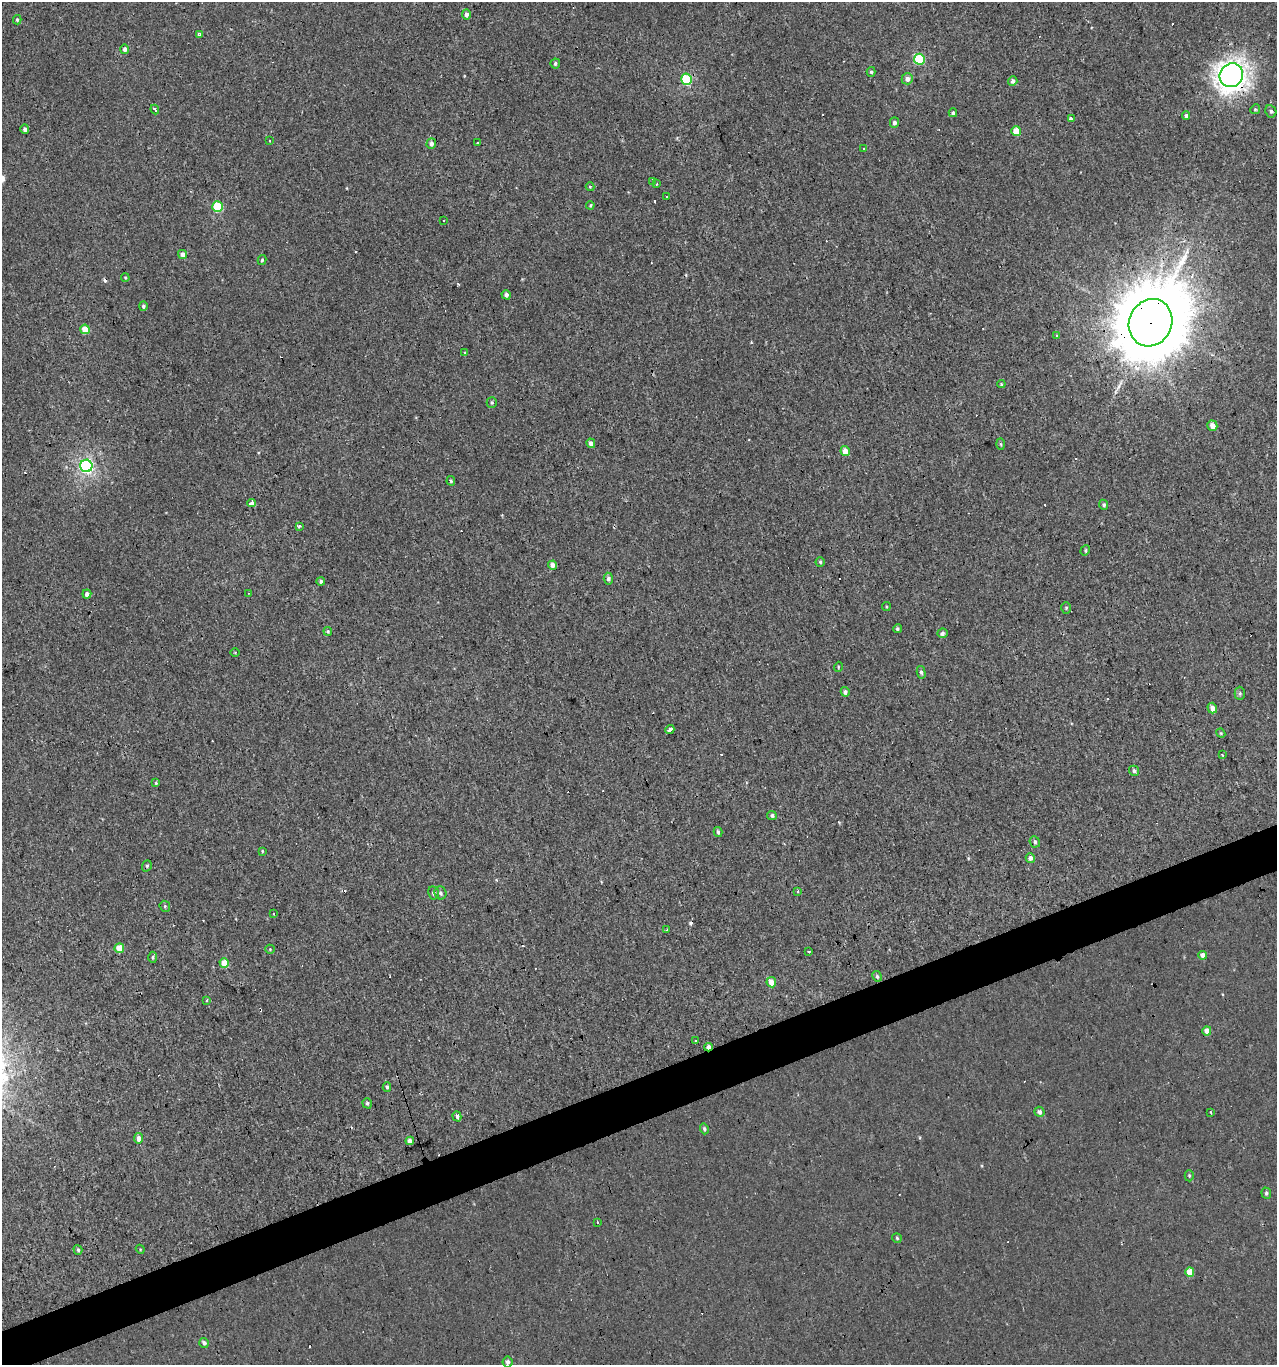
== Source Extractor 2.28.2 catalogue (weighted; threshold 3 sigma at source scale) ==
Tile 7 of 4 x 4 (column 3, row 2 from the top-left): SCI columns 2670-3944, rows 2727-4089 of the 5286 x 5452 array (HDU 1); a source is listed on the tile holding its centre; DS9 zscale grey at full resolution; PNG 1279 x 1367 px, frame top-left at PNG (2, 2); each listed source drawn as its Kron ellipse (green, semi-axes under 4 px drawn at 4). Shown black and unused: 3% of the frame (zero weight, under 3 of 4 exposures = <1% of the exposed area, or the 3 px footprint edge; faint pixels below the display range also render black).
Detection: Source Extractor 2.28.2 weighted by HDU 2 'WHT'; one run over the whole footprint, this tile lists its part. Background 0.00134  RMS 0.003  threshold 0.0136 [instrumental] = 3 sigma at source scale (4.5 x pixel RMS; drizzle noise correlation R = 1.50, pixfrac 1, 0.0396/0.0396 arcsec/px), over >= 5 px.
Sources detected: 147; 32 cosmic-ray / hot-pixel residue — neither listed nor drawn; the other 115 listed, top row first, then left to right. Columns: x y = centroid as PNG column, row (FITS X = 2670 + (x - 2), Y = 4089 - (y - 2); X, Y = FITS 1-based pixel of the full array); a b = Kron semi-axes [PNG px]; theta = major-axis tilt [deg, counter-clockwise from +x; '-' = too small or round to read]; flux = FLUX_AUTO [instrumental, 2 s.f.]
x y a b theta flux
467 14 5 4 - 1.5
17 20 5 4 - 0.5
199 34 4 3 - 0.93
125 49 4 4 - 1.1
919 59 5 5 - 19
555 63 5 5 - 0.71
871 72 5 4 - 0.54
1231 75 12 11 - 240
686 79 5 5 - 19
907 79 6 5 - 1.7
1013 81 5 4 - 0.99
1255 109 5 4 - 0.42
155 110 5 3 - 0.62
1271 111 6 5 - 0.75
953 113 4 3 - 0.55
1186 116 4 4 - 0.72
1071 119 4 3 - 1.6
894 123 5 4 - 1
25 129 4 4 - 0.91
1016 131 5 5 - 6.4
270 140 3 3 - 1.1
478 142 3 3 - 1.6
431 144 5 5 - 1.3
864 149 3 3 - 0.42
652 182 4 3 - 0.49
657 184 3 3 - 0.26
590 187 4 4 - 0.27
667 196 3 3 - 0.43
590 205 4 3 - 0.34
217 207 5 5 - 16
443 221 3 2 - 0.3
183 254 4 4 - 2.2
262 260 5 3 - 0.47
125 278 4 3 - 0.34
506 295 5 4 - 0.96
143 306 5 4 - 0.63
1151 323 24 21 65 4500
85 329 5 4 - 5.8
1057 336 3 3 - 0.36
465 353 4 4 - 0.41
1001 384 4 4 - 0.3
492 403 5 5 - 0.48
1212 426 5 5 - 2
591 443 5 4 - 1.5
1001 444 6 4 -88 0.42
845 451 5 4 - 3.3
86 466 6 6 - 60
451 481 5 3 - 0.46
252 503 4 3 - 13
1104 505 5 4 - 0.61
299 526 4 3 - 1
1085 550 5 4 - 0.46
820 562 5 4 - 0.47
553 565 4 4 - 2.1
608 579 6 4 -86 0.9
321 581 4 4 - 0.71
248 593 3 2 - 0.19
87 594 4 4 - 1.3
886 607 4 2 - 0.29
1066 608 6 5 - 0.48
897 629 4 4 - 0.55
328 631 4 4 - 0.42
942 633 5 4 - 0.97
235 652 5 3 - 0.27
838 667 5 3 - 0.27
921 672 6 4 -77 0.6
845 692 5 4 - 0.78
1240 693 6 5 - 0.64
1212 708 5 4 - 2.1
670 729 5 4 - 6.7
1221 733 5 4 - 0.35
1222 755 3 2 - 0.36
1134 771 5 5 - 0.85
156 783 4 3 - 0.41
772 815 5 4 - 0.74
718 832 5 3 - 0.66
1035 842 6 5 - 0.65
262 851 4 3 - 0.28
1030 858 5 4 - 1.4
147 866 6 4 69 0.49
798 892 3 3 - 0.59
433 893 6 5 - 0.81
441 893 6 6 - 0.74
165 906 6 5 - 0.4
274 914 3 3 - 0.75
667 930 4 3 - 0.31
119 948 5 4 - 5.9
270 949 5 4 - 0.33
809 952 3 2 - 0.91
1203 955 4 4 - 2
153 957 6 4 90 0.52
224 963 5 4 - 5.3
877 976 5 4 - 0.67
771 982 5 4 - 3.3
207 1000 3 3 - 0.46
1207 1031 4 4 - 2.4
696 1041 3 3 - 1.1
708 1047 4 3 - 1.8
387 1087 5 3 - 0.53
367 1103 5 4 - 0.6
1039 1112 5 5 - 1.2
1211 1112 3 2 - 0.43
457 1116 5 3 - 2.8
704 1129 5 4 - 0.62
139 1138 5 4 - 2
410 1141 4 4 - 1.8
1189 1176 6 4 -88 0.48
1266 1193 6 5 - 0.68
597 1222 3 3 - 0.31
897 1238 5 5 - 0.44
140 1249 4 3 - 0.28
78 1250 5 4 - 0.5
1190 1272 4 4 - 4.8
204 1343 5 4 - 1.1
507 1362 5 5 - 1.1
Overlapping masked pixels (flux is a lower limit): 4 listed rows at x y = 1231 75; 1151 323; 670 729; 708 1047